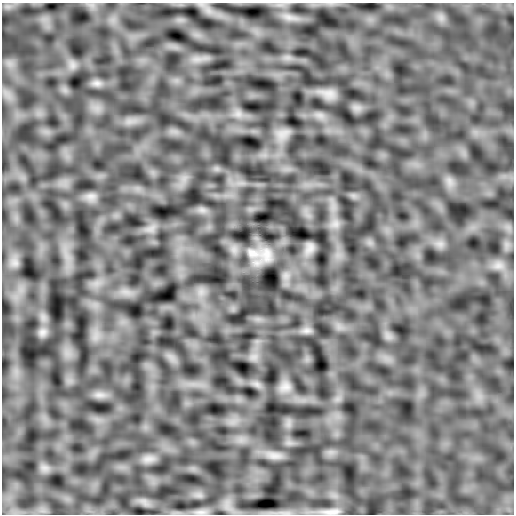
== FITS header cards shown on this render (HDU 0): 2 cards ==
NAXIS1  =                  512
NAXIS2  =                  512

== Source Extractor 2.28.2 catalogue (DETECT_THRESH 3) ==
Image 512 x 512 px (HDU 0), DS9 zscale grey, 1 PNG px = 1 image px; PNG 516 x 516 px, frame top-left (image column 1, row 512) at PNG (2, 3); no overlay
Background 7.85e-04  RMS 0.01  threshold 0.0305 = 3 sigma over >= 5 px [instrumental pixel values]
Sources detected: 18; all 18 listed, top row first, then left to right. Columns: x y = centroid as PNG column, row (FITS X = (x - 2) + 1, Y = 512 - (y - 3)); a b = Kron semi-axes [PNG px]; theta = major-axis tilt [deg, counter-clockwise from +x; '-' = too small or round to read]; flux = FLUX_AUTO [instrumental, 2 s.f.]
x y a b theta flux
7 6 9 5 0 2.4
288 17 7 5 -45 2.6
97 83 12 7 0 3.3
329 94 17 11 -9 6.5
282 134 15 6 29 5.1
91 196 11 7 9 3.9
335 224 7 7 - 3.2
310 248 15 10 70 4
253 253 25 13 -15 15
266 255 21 16 -79 10
306 330 9 8 - 3
42 332 10 7 15 2.9
285 387 15 11 26 5.3
99 395 14 5 0 3.6
275 456 20 9 -7 6
148 459 16 8 3 5.1
201 512 23 6 1 4.7
331 512 27 7 3 5.6